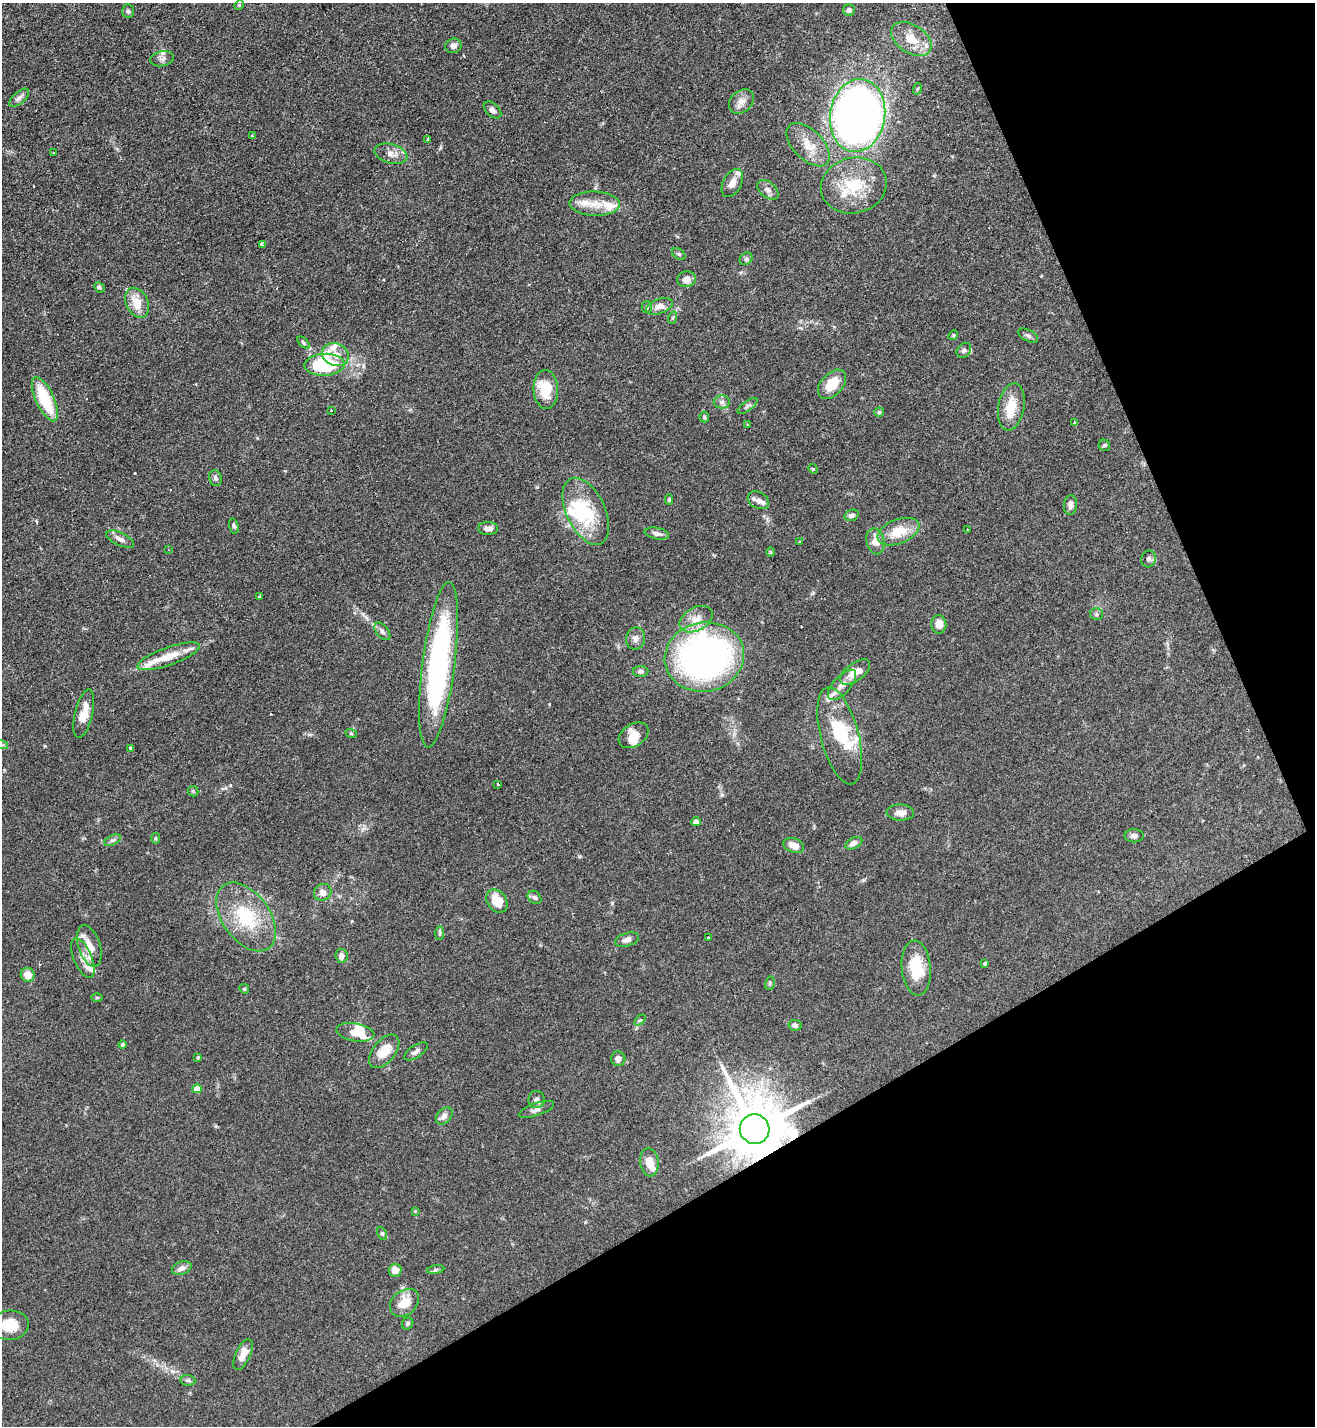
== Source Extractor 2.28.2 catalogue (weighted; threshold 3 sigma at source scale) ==
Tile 12 of 4 x 4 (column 4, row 3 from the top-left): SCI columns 4099-5411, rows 1434-2857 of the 5708 x 5718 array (HDU 1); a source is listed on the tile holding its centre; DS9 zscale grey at full resolution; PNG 1317 x 1428 px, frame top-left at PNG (2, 3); each listed source drawn as its Kron ellipse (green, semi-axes under 4 px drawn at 4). Shown black and unused: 24% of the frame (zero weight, under 3 of 4 exposures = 1% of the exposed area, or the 3 px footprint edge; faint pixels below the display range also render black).
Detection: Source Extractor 2.28.2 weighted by HDU 2 'WHT'; one run over the whole footprint, this tile lists its part. Background 0.063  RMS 0.0057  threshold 0.0258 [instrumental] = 3 sigma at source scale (4.5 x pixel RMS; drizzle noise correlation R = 1.50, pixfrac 1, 0.05/0.05 arcsec/px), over >= 5 px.
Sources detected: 160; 3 inside a brighter object's white glare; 5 cosmic-ray / hot-pixel residue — neither listed nor drawn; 20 inside a brighter listed object's ellipse — not listed separately; the other 132 listed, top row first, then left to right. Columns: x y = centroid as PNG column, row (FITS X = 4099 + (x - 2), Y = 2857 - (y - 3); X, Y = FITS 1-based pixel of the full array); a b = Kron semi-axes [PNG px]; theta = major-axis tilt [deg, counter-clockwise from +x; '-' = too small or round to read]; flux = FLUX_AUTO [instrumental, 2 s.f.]
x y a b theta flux
239 5 5 4 - 0.69
849 10 6 5 - 1.9
128 11 7 5 -87 1.1
911 39 22 14 -33 11
453 46 8 7 - 2.5
162 59 12 7 11 2.4
917 89 6 3 71 0.56
19 98 12 6 40 2.2
741 101 14 10 41 4.4
492 110 10 6 -42 2.4
857 115 36 27 81 600
252 136 3 2 - 1.1
428 139 3 3 - 6.1
808 145 27 15 -45 10
53 153 3 3 - 0.99
391 154 17 9 -16 4.7
732 183 15 9 61 4.4
854 185 33 27 14 26
768 190 12 7 -39 2.7
595 204 25 12 -2 9.4
262 244 4 3 - 17
679 254 7 5 -36 0.99
746 259 7 5 43 1.2
686 279 9 8 - 3.8
99 287 6 4 -44 0.82
137 303 16 11 -63 9.2
659 306 14 7 20 4.4
647 307 5 5 - 0.87
672 318 6 4 71 0.76
953 335 5 4 - 0.66
1028 336 11 5 -29 1.5
304 343 7 4 -45 1.1
964 350 8 6 49 1.6
335 355 13 11 -21 5.7
324 365 20 11 2 41
832 384 17 10 47 13
546 389 19 12 -86 16
45 399 24 9 -66 29
722 402 8 6 0 1.8
747 406 12 5 36 1.4
1011 407 24 13 80 12
331 410 3 3 - 1.1
879 412 5 4 - 0.9
704 417 5 4 - 0.72
1075 423 3 3 - 0.88
748 425 3 3 - 3.8
1104 445 6 5 - 1.1
813 469 5 4 - 0.64
215 478 8 6 -76 1.3
669 500 5 4 - 0.66
758 500 11 8 -28 3
1070 505 10 6 85 2.8
586 511 36 19 -65 30
852 515 7 5 17 1.9
234 526 8 4 -75 1.1
488 528 10 6 2 2.8
968 530 3 3 - 2.2
898 532 22 12 21 13
657 534 12 5 -11 2.5
120 539 15 6 -25 3
799 541 4 3 - 1.2
875 541 13 9 -76 6.4
168 550 2 2 - 0.51
770 552 4 3 - 0.63
1149 559 8 7 - 1.9
259 597 4 3 - 0.85
1097 614 6 6 - 1.1
696 619 18 11 29 6.9
939 624 9 7 -83 6
382 631 10 6 -50 1.9
635 638 11 9 80 2.9
169 656 33 9 19 13
704 657 40 34 11 190
439 665 83 16 83 120
641 671 8 5 0 1.5
855 672 18 9 38 7.6
842 685 19 8 48 6
84 714 25 9 76 8.4
351 733 6 3 -19 0.72
634 735 16 11 33 5.9
840 736 50 19 -75 29
2 745 6 4 -17 0.71
131 748 4 3 - 1.2
498 784 3 3 - 1.8
193 791 5 5 - 0.82
900 813 14 8 -1 4
696 822 4 4 - 4.8
1134 836 9 6 1 2
155 838 5 3 - 0.64
113 840 9 5 26 1.4
854 843 9 5 27 3
794 845 11 7 -21 5.2
323 892 9 8 - 3.1
535 897 7 6 - 1.3
497 901 12 9 -55 12
246 917 39 23 -54 31
440 933 7 4 89 0.94
708 938 3 3 - 1.9
627 940 12 6 17 3.1
89 946 21 11 -72 9.1
341 956 7 6 - 2.9
83 958 21 9 -67 5.2
985 964 3 3 - 13
916 968 27 14 -85 19
28 975 7 7 - 6.5
770 983 7 5 78 0.92
244 989 5 4 - 0.8
97 998 6 4 -1 0.72
640 1020 6 4 43 0.75
795 1025 6 5 - 2.2
355 1032 19 9 -9 9.7
123 1045 4 4 - 0.78
384 1051 19 11 51 11
416 1051 13 6 34 2.4
198 1057 4 3 - 0.75
618 1059 7 7 - 3.4
197 1089 4 4 - 6.8
537 1100 8 8 - 2.2
536 1109 18 6 19 2.8
444 1116 10 6 45 3.6
755 1129 15 14 - 3900
649 1162 14 9 -83 6.7
415 1211 4 4 - 0.43
382 1234 7 4 -62 0.83
182 1268 10 6 19 2.9
395 1270 6 6 - 5.8
436 1270 9 4 8 1.1
404 1303 16 12 41 9.7
408 1323 6 5 - 1.1
9 1325 19 14 4 13
243 1354 16 7 65 5.8
188 1380 7 5 -7 1.1
Overlapping masked pixels (flux is a lower limit): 1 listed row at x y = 755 1129
Isophote crosses this tile's border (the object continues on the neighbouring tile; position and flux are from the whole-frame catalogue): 2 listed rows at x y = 2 745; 9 1325
Unlisted compact peaks at least as high as the median listed source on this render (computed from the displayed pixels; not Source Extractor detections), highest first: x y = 127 289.